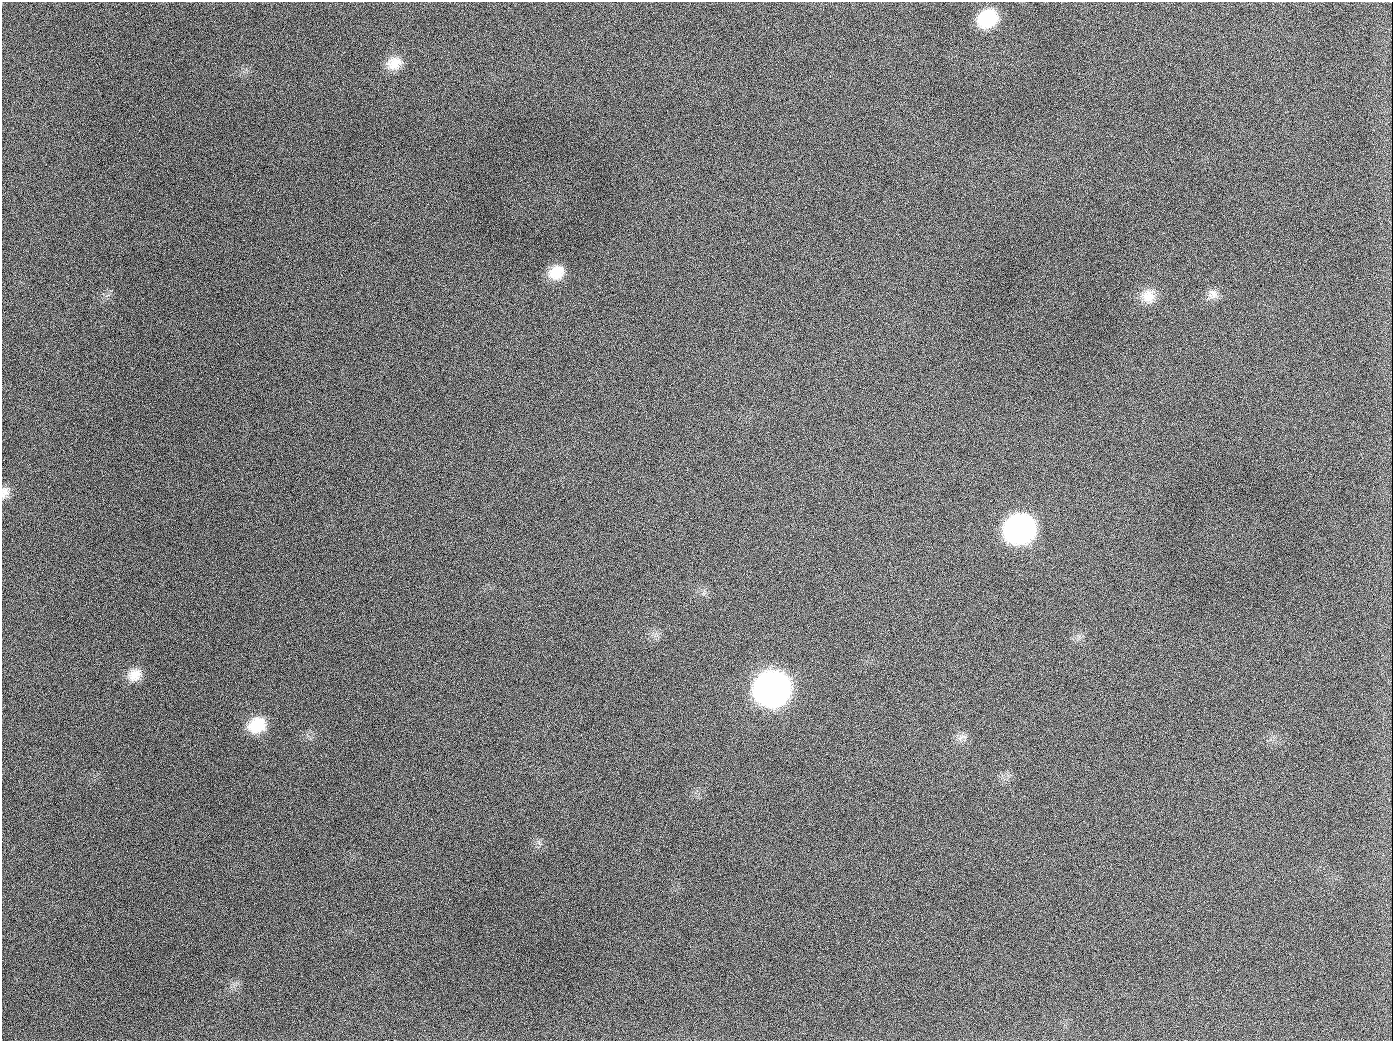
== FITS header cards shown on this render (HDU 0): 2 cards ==
NAXIS1  =                 1391
NAXIS2  =                 1039

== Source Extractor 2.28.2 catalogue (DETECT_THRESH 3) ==
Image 1391 x 1039 px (HDU 0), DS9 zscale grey, 1 PNG px = 1 image px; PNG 1395 x 1043 px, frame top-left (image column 1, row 1039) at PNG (2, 2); no overlay
Background 1740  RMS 75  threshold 226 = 3 sigma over >= 5 px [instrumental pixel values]
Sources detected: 15; all 15 listed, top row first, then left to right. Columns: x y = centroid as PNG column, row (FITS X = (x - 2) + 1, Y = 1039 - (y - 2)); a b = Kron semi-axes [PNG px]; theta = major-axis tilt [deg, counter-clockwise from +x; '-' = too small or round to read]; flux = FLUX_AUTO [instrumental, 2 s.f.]
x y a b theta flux
987 19 20 16 29 2.5e+05
394 63 20 15 22 8.3e+04
189 126 2 2 - 5.9e+03
556 272 19 16 27 1.1e+05
1213 294 14 14 - 4.2e+04
1148 296 19 18 - 8.3e+04
654 407 2 2 - 3.7e+03
5 492 14 10 79 3.2e+04
1019 529 20 18 22 2.0e+06
135 675 18 15 37 7.1e+04
612 677 2 2 - 2.4e+03
772 688 21 19 15 4.8e+06
257 725 20 16 26 1.6e+05
962 737 16 6 19 2.7e+04
944 1026 2 2 - 4.1e+03
At the frame edge (FLAGS 8, measured only in part): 1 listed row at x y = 5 492